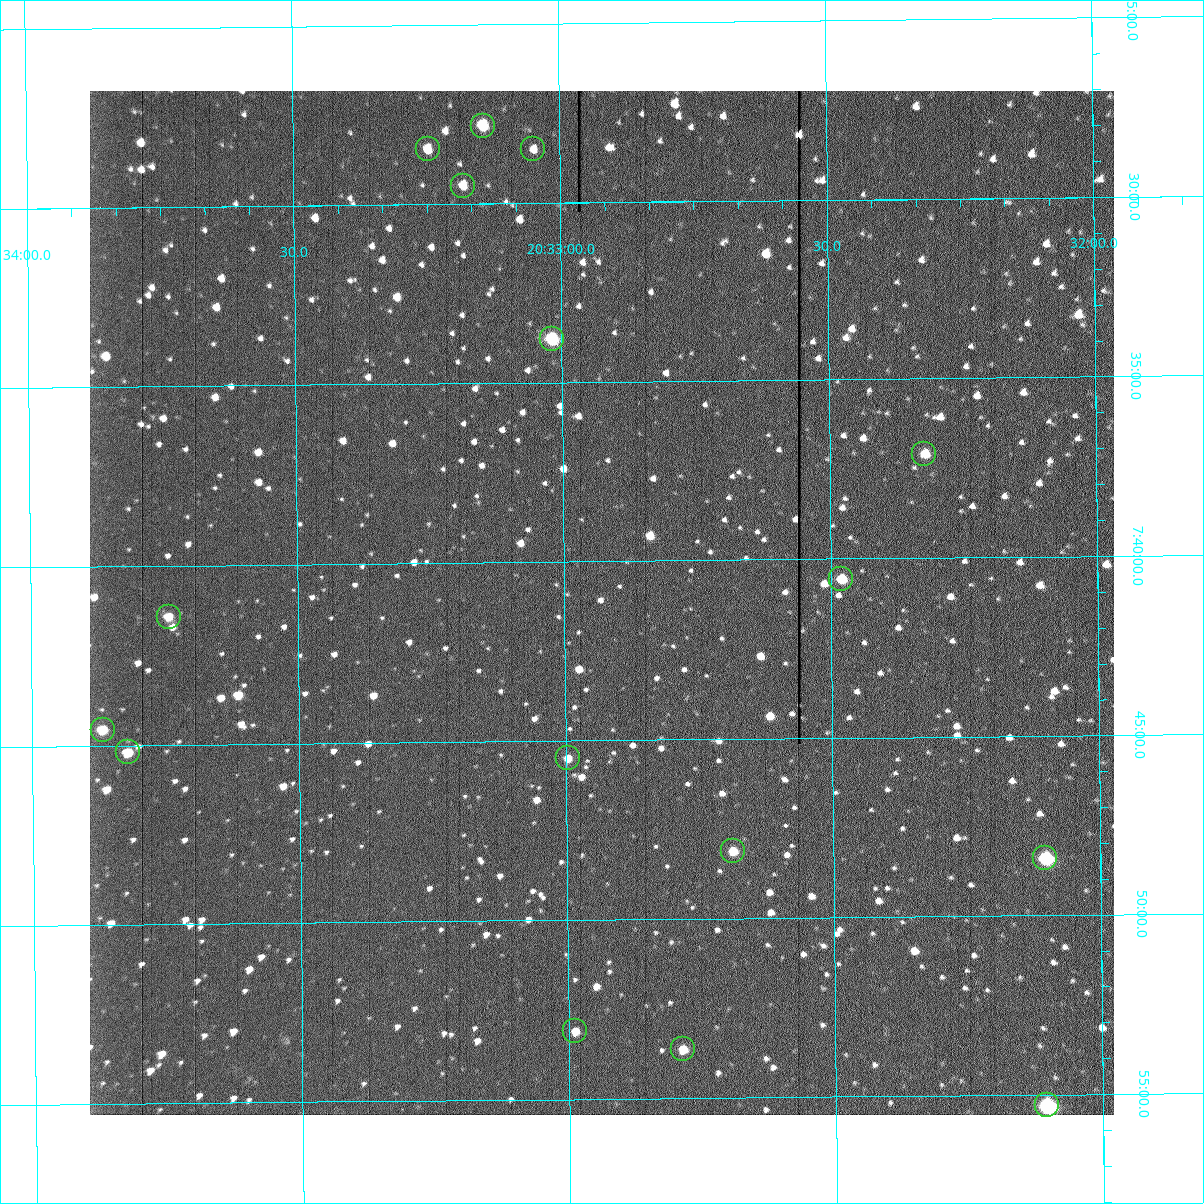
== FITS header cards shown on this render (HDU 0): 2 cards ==
NAXIS1  =                 1024 /fastest changing axis
NAXIS2  =                 1024 /next to fastest changing axis

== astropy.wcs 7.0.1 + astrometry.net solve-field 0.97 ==
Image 1024 x 1024 px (HDU 0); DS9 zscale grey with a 90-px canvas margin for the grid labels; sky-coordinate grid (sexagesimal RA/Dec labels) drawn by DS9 from the SOLVED WCS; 16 Tycho-2 reference stars matched to detected sources circled (green)
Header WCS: RA---TAN-SIP/DEC--TAN-SIP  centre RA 20:32:56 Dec +07:41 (308.23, +7.69 deg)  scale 1.67 arcsec/px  FOV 28.5' x 28.6'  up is -179 deg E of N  parity flipped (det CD > 0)
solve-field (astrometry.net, Tycho-2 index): VERIFIED the header's WCS against the Tycho-2 star catalogue (16 matches, 0 conflicts) and refined it, rather than solving blind
Solved WCS: RA---TAN-SIP/DEC--TAN-SIP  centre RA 20:32:56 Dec +07:41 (308.23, +7.69 deg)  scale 1.67 arcsec/px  FOV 28.5' x 28.6'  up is -179 deg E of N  parity flipped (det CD > 0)
The solver's refit moves the header's centre by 0.25 arcsec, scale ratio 0.9999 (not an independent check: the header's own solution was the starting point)
Tycho-2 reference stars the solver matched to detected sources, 16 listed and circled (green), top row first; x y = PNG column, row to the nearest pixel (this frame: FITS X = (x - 90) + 1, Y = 1024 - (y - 91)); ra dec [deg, ICRS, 3 dp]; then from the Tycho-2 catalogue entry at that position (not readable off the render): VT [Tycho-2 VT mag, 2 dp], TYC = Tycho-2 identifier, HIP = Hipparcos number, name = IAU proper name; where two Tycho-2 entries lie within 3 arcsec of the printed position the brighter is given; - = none
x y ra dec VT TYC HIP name
483 126 308.286 +7.464 10.73 522-842-1 - -
428 149 308.312 +7.475 12.07 522-647-1 - -
533 149 308.262 +7.475 12.01 522-585-1 - -
463 186 308.295 +7.492 11.63 522-671-1 - -
552 339 308.254 +7.563 10.72 1087-1249-1 - -
924 454 308.081 +7.618 11.66 1087-1359-1 - -
841 579 308.120 +7.676 10.97 1087-777-1 - -
169 617 308.435 +7.690 11.87 1088-65-1 - -
103 730 308.467 +7.743 11.69 1088-851-1 - -
128 752 308.455 +7.753 11.50 1088-523-1 - -
568 758 308.249 +7.758 12.15 1087-191-1 - -
733 851 308.172 +7.802 11.35 1087-577-1 - -
1045 858 308.026 +7.807 10.06 1087-869-1 - -
575 1031 308.247 +7.885 12.25 1087-1189-1 - -
683 1049 308.197 +7.894 11.89 1087-513-1 - -
1047 1105 308.026 +7.922 8.78 1087-1005-1 - -